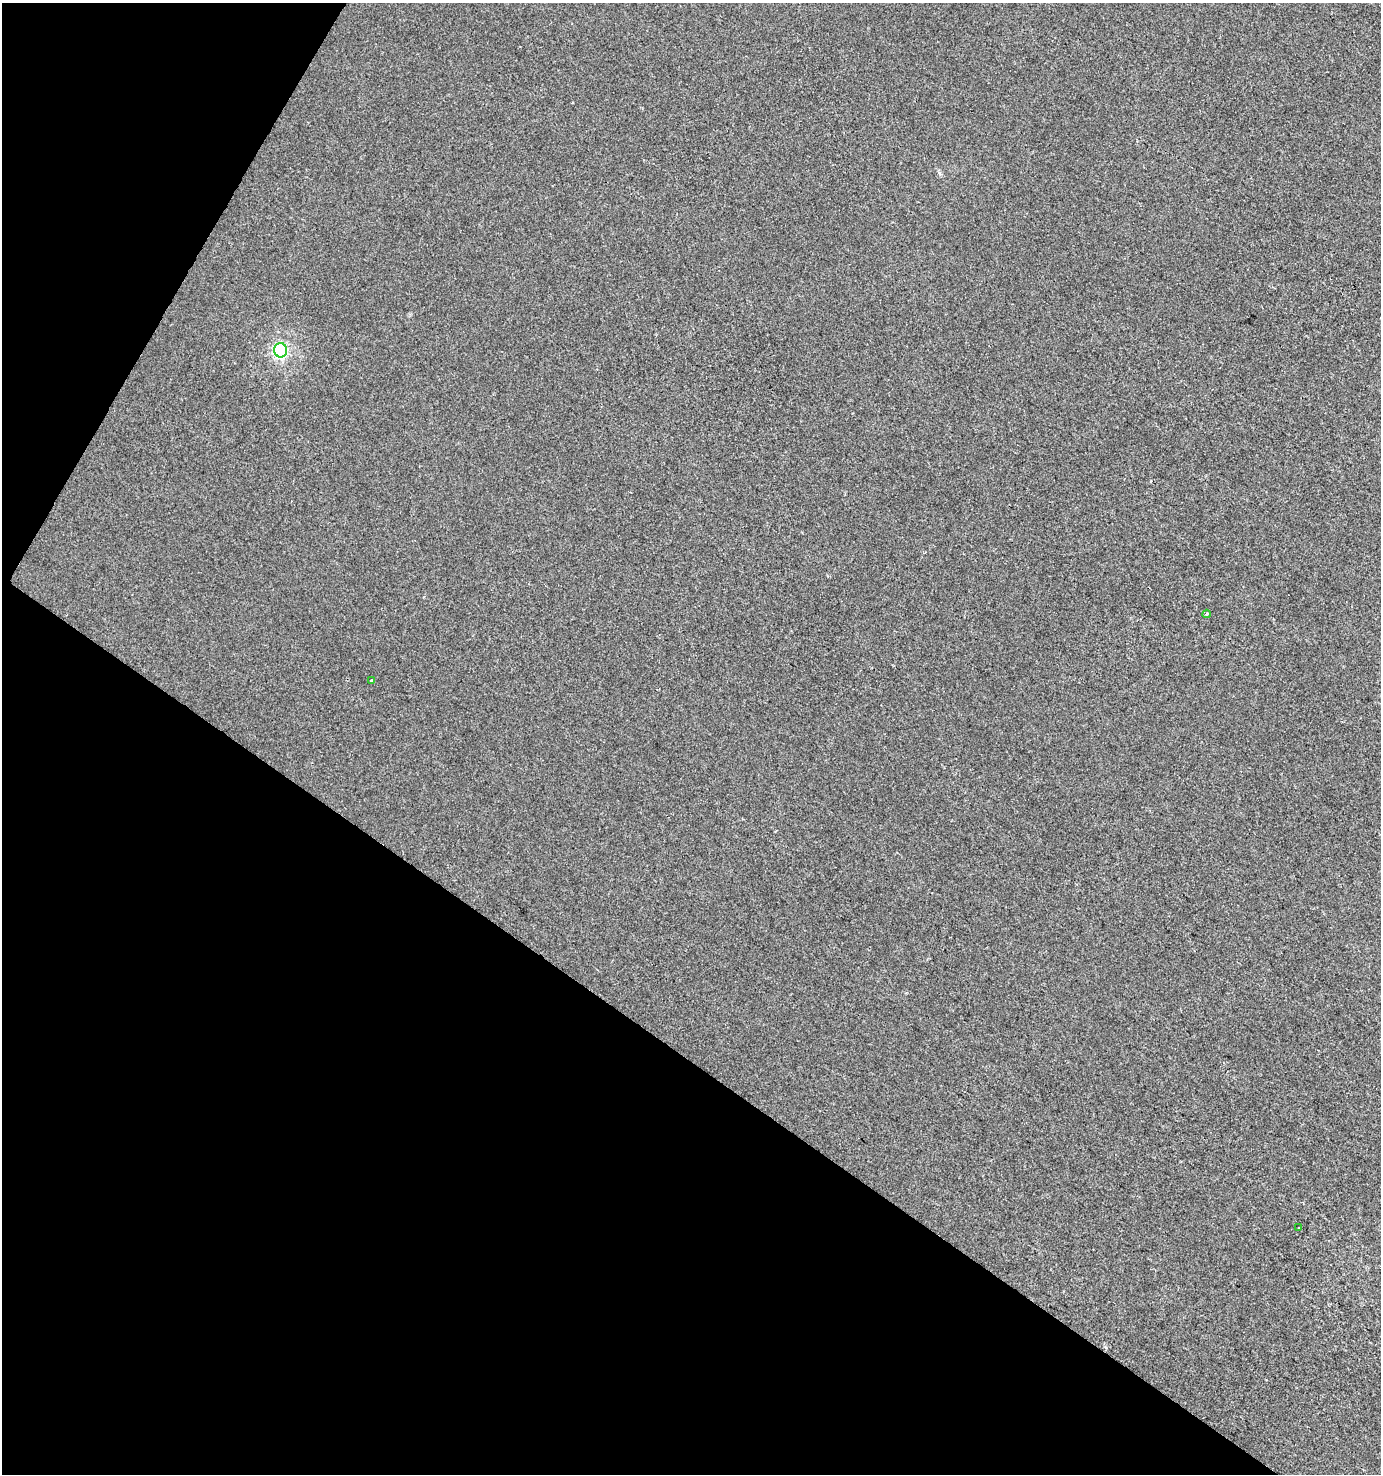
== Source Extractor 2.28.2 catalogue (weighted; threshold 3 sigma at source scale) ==
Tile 9 of 4 x 4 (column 1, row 3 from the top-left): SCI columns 255-1633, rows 1473-2944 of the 5959 x 5893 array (HDU 1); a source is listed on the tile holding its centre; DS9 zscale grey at full resolution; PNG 1383 x 1476 px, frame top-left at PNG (2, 3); each listed source drawn as its Kron ellipse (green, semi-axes under 4 px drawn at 4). Shown black and unused: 33% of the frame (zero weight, under 2 of 3 exposures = <1% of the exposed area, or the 3 px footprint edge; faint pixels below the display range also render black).
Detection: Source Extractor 2.28.2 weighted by HDU 2 'WHT'; one run over the whole footprint, this tile lists its part. Background -2.67e-04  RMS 0.0042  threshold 0.0188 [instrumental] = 3 sigma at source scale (4.5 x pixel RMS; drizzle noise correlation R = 1.50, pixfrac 1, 0.0396/0.0396 arcsec/px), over >= 5 px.
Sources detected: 4; all 4 listed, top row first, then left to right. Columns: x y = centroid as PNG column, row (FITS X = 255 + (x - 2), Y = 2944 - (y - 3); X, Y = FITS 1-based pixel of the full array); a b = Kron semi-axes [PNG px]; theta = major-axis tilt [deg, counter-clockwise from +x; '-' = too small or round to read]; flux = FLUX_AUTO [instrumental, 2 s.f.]
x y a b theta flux
281 350 7 6 - 78
1207 614 4 4 - 0.66
371 680 3 3 - 1.6
1299 1227 3 3 - 0.83